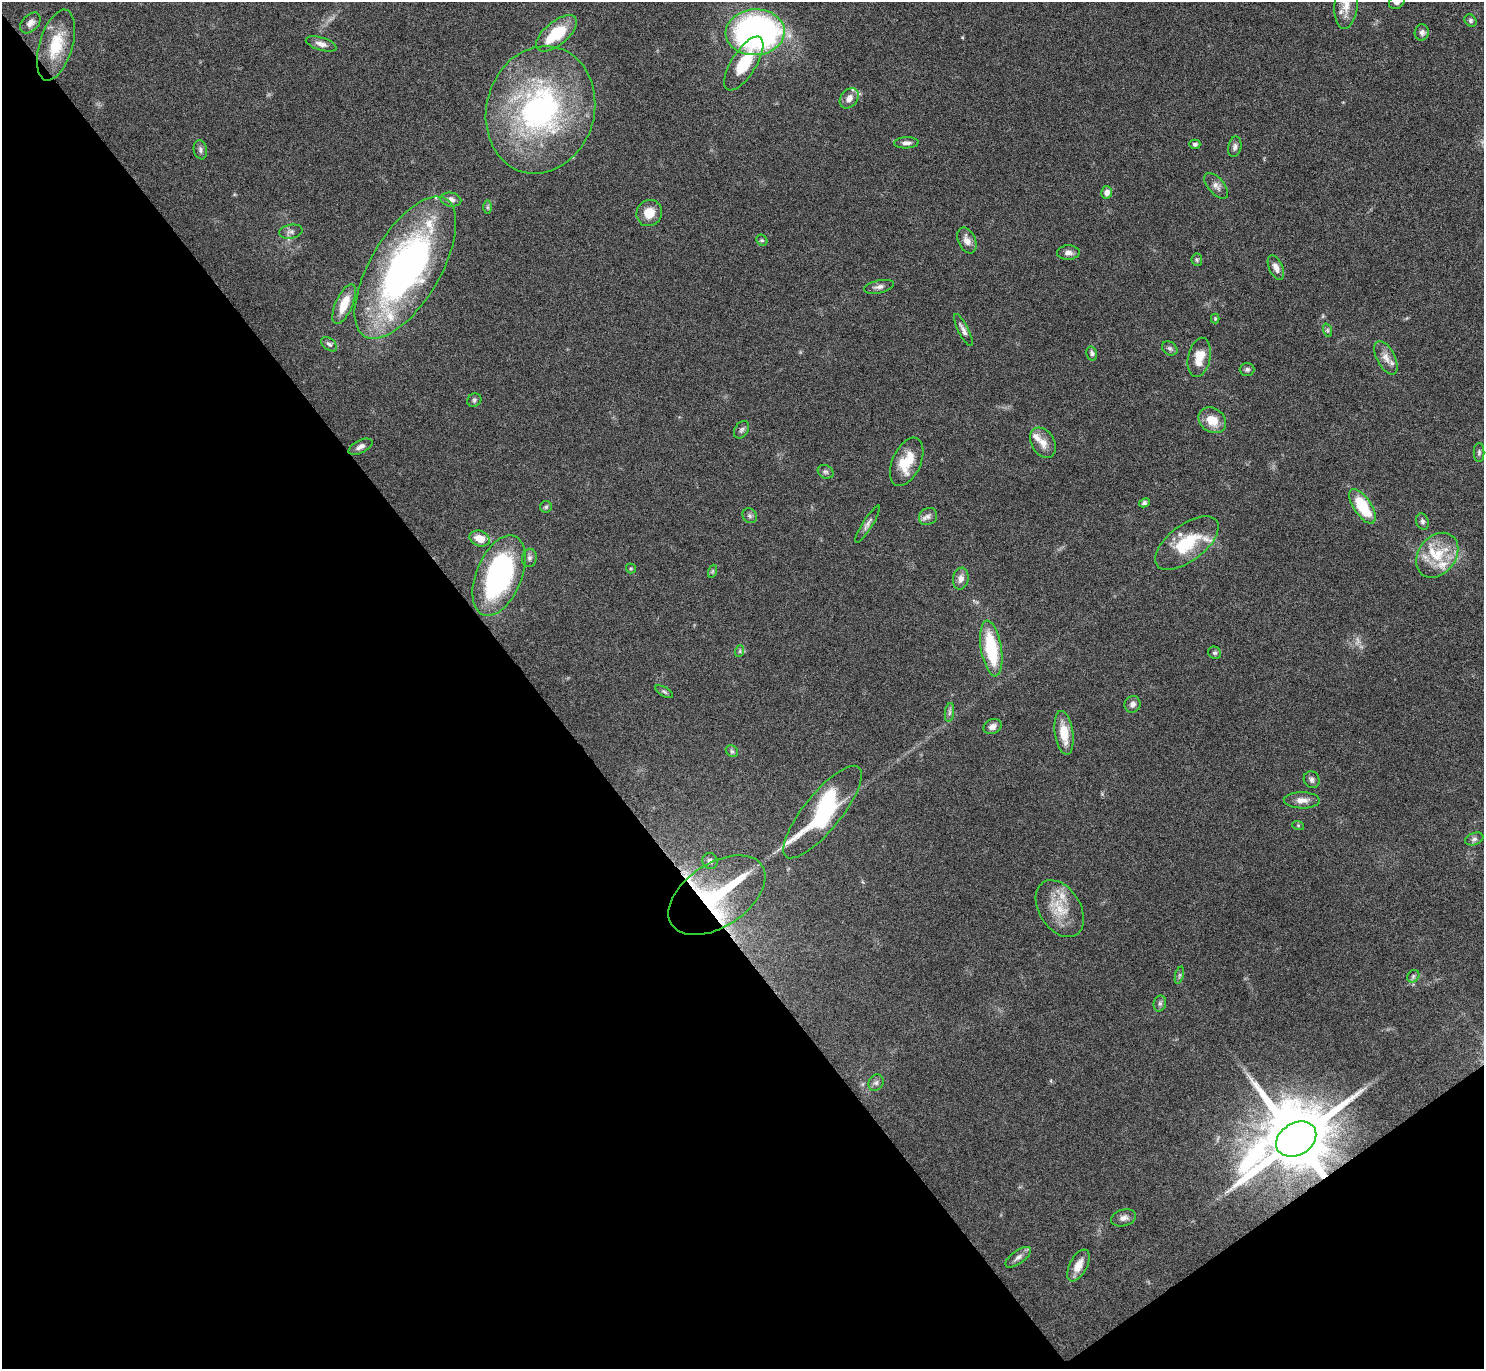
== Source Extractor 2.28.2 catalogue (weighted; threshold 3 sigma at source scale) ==
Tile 14 of 4 x 4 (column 2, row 4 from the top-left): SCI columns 1491-2972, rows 172-1538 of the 5943 x 5938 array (HDU 1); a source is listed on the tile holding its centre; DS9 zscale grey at full resolution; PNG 1486 x 1371 px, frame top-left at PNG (2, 2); each listed source drawn as its Kron ellipse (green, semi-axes under 4 px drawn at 4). Shown black and unused: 39% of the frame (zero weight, under 4 of 8 exposures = <1% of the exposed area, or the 3 px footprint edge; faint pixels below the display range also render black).
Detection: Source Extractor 2.28.2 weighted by HDU 2 'WHT'; one run over the whole footprint, this tile lists its part. Background 0.0651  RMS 0.0049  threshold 0.0201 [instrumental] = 3 sigma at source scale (4.09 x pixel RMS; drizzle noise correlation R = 1.36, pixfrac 0.8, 0.05/0.05 arcsec/px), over >= 5 px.
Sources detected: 97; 1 too faint to see at this stretch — neither listed nor drawn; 9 inside a brighter listed object's ellipse — not listed separately; the other 87 listed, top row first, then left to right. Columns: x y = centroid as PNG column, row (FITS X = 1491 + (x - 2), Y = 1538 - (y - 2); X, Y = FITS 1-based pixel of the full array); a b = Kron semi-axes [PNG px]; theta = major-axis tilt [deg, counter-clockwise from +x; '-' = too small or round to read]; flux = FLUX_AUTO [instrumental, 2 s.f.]
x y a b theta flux
1397 2 8 6 35 2.3
1346 4 25 11 85 6.2
1471 21 7 5 -48 0.92
30 23 12 8 47 2.6
755 32 29 23 4 150
1422 32 8 7 - 1.7
556 33 24 11 39 19
321 44 16 6 -17 2.7
56 45 36 16 73 17
744 63 31 12 58 16
849 98 11 8 52 3.7
540 110 64 54 73 110
906 143 12 5 3 1.9
1195 144 5 4 - 1
1235 147 10 6 77 1.6
200 150 9 6 -80 1.5
1216 186 15 8 -48 2.7
1107 192 6 5 - 3
451 200 10 7 -10 2.1
487 207 7 4 90 0.73
649 213 13 12 - 6.9
291 232 12 7 11 1.9
762 240 6 5 - 0.7
967 240 14 8 -65 3.5
1068 253 11 7 2 2.2
1197 260 6 5 - 0.73
1276 267 13 7 -65 2.7
405 268 80 35 59 160
879 287 15 6 12 2
344 304 21 8 66 9.4
1215 319 5 4 - 0.55
963 330 18 5 -63 2.1
1327 330 7 4 -71 0.83
329 344 9 5 -38 1.3
1170 348 8 6 -36 1.2
1092 353 7 5 -78 1.2
1199 357 20 11 78 7.6
1386 358 18 9 -63 4
1247 369 7 6 - 1.2
474 400 7 6 - 0.92
1212 420 15 11 -35 8
741 430 9 6 57 1.3
1043 443 16 11 -58 4.5
360 447 13 6 27 2.3
1479 452 9 5 90 1
907 462 26 14 66 12
826 472 8 6 -28 1.2
1144 503 5 4 - 1.1
1362 506 20 9 -56 19
546 507 6 5 - 0.87
750 516 8 6 -46 1.2
928 517 9 8 - 2
1422 522 8 6 -71 1.2
868 524 22 5 58 2.1
480 538 10 7 -21 6.1
1187 543 37 18 37 21
1437 555 24 18 51 15
529 558 9 7 80 1.5
631 568 5 5 - 0.56
713 571 7 4 71 0.7
499 575 42 22 68 86
961 579 11 7 81 2.8
991 648 28 10 -80 28
740 651 6 4 72 0.64
1215 653 7 6 - 0.98
664 692 10 4 -30 0.96
1133 704 8 8 - 2
949 712 9 4 81 1.2
992 726 9 7 25 2.5
1064 733 22 9 -82 9.9
732 751 7 5 -43 1
1312 780 9 7 -58 1.5
1302 800 18 8 -1 3.7
823 812 57 18 51 62
1298 825 6 4 -19 0.56
1474 839 9 6 20 1.4
710 861 8 7 - 1.6
717 895 54 31 33 88
1060 909 31 20 -57 13
1179 975 9 4 77 0.85
1413 976 7 5 47 1.1
1160 1003 8 6 75 1.2
876 1083 8 7 - 1.4
1296 1139 21 16 32 5900
1124 1218 12 8 15 2.3
1018 1257 15 6 36 2.4
1078 1265 17 8 63 5.1
Overlapping masked pixels (flux is a lower limit): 2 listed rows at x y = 717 895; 1296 1139
Isophote crosses this tile's border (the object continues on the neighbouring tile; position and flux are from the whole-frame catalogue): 2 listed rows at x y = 1397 2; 1346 4